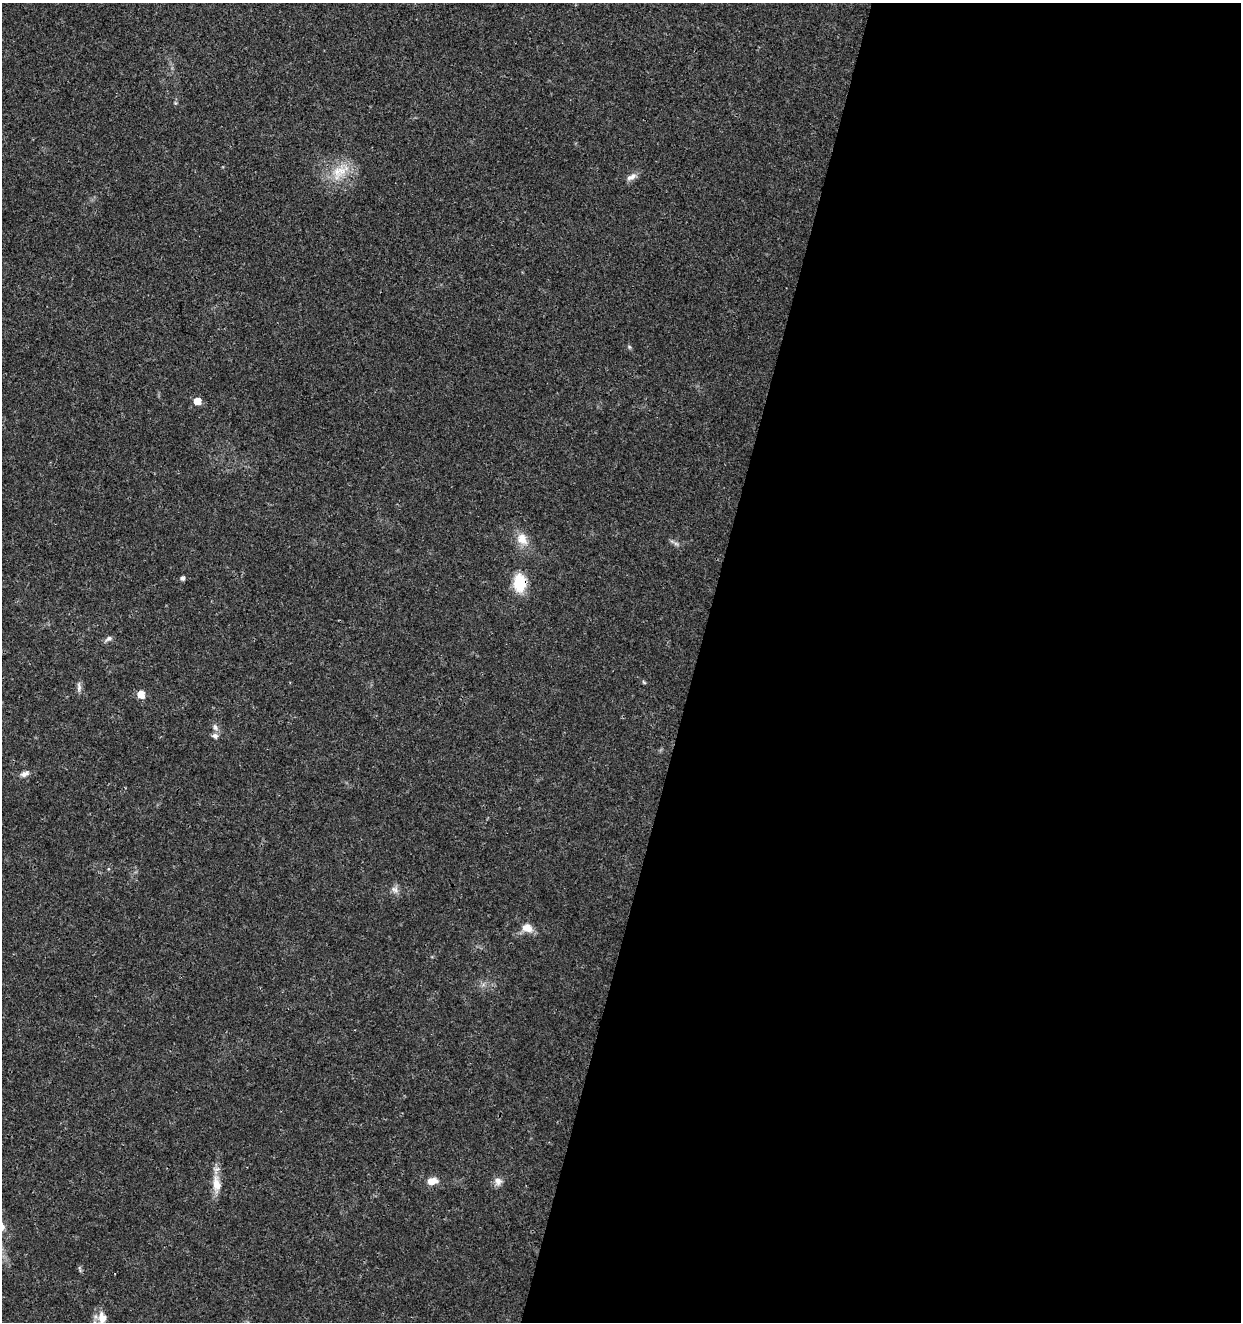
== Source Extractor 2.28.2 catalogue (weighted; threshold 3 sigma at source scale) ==
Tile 12 of 4 x 4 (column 4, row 3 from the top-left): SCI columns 4002-5240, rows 1326-2645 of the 5462 x 5297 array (HDU 1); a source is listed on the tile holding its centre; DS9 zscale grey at full resolution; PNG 1243 x 1324 px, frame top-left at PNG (2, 3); no overlay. Shown black and unused: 44% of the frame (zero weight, under 3 of 4 exposures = <1% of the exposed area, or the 3 px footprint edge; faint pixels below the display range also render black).
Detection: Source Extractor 2.28.2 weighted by HDU 2 'WHT'; one run over the whole footprint, this tile lists its part. Background 0.0178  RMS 0.0021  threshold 0.00932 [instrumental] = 3 sigma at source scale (4.5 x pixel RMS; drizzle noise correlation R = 1.50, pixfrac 1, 0.0396/0.0396 arcsec/px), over >= 5 px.
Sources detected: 22; all 22 listed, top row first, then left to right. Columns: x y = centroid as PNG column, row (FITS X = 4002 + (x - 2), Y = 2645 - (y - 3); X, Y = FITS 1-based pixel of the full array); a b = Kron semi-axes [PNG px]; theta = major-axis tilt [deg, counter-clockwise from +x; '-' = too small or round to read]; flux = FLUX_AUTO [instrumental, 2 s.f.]
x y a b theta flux
341 171 25 15 49 5.2
631 177 15 7 28 1.2
629 347 6 4 -71 0.29
197 401 5 5 - 3.2
522 539 17 13 -60 3
676 544 7 4 -2 0.44
182 578 5 5 - 0.63
519 583 17 13 90 7.2
108 639 11 6 27 0.65
644 682 6 4 -45 0.28
79 687 14 6 -90 0.79
141 694 6 6 - 3
215 727 10 7 -59 0.86
215 736 7 6 - 0.89
25 774 13 7 21 1
395 890 11 8 -39 0.99
527 928 15 11 -17 2.1
432 1181 14 9 5 2
498 1181 11 9 -74 1.4
216 1184 25 10 -85 3.1
80 1269 11 3 -75 0.3
102 1318 17 11 -86 2.4
Overlapping masked pixels (flux is a lower limit): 1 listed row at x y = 519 583
Isophote crosses this tile's border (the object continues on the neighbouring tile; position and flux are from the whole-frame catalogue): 1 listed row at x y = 102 1318